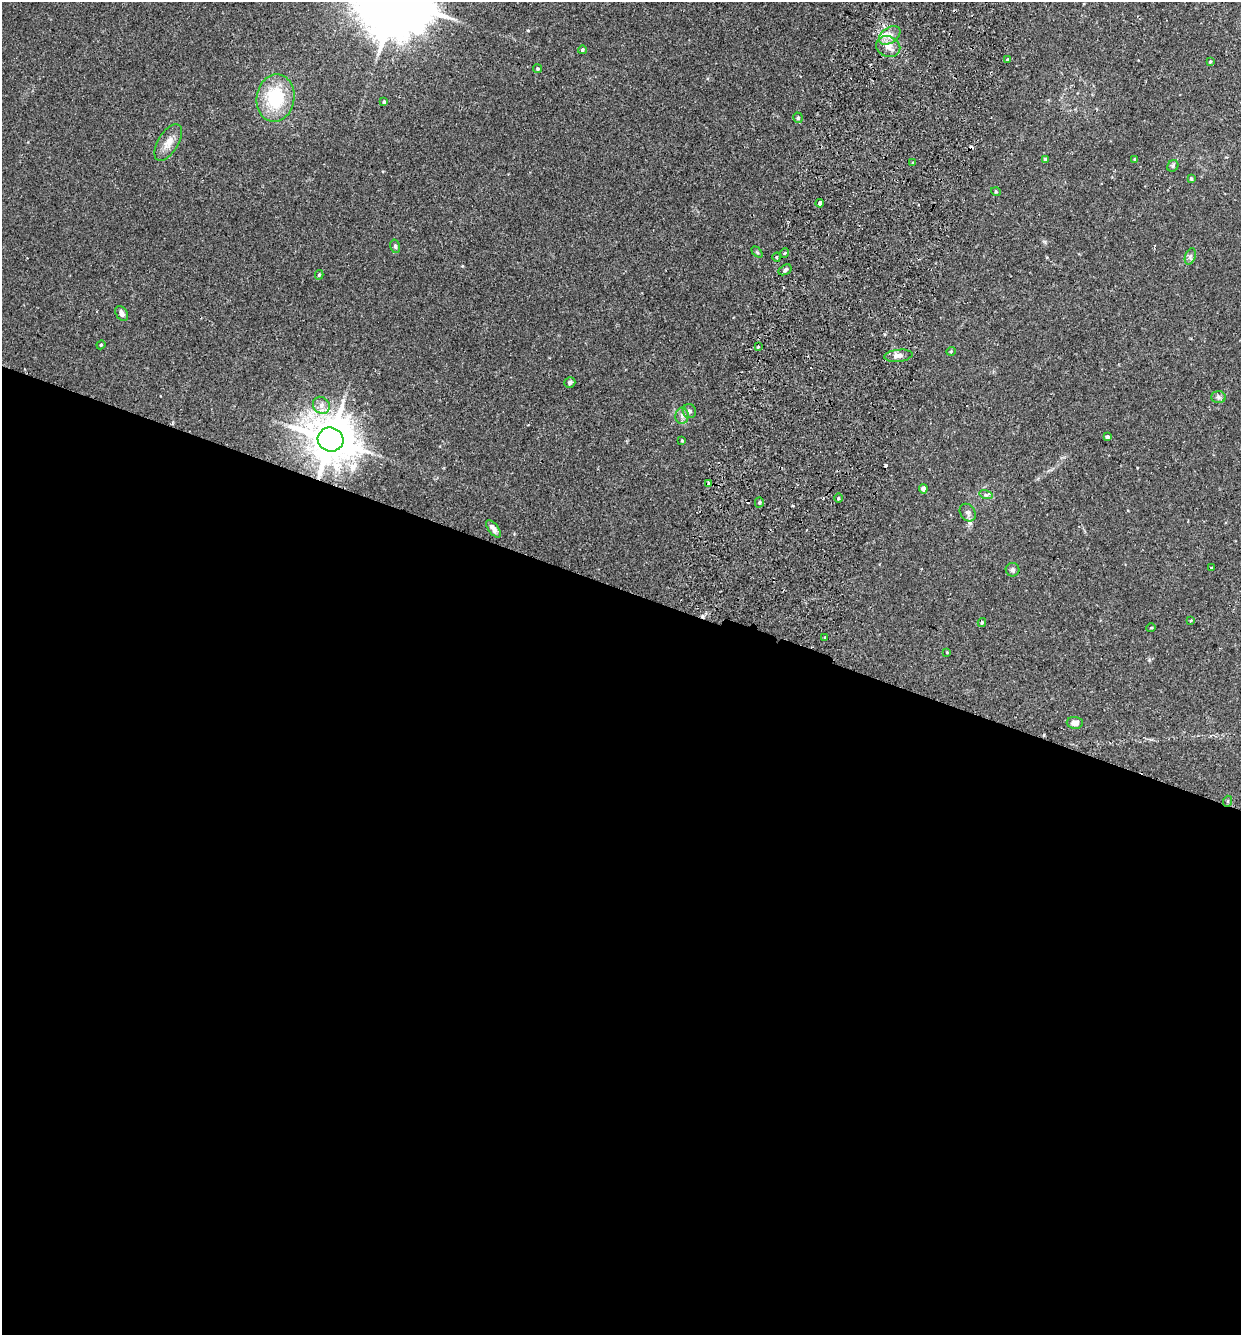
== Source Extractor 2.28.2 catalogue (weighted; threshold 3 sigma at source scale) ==
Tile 14 of 4 x 4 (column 2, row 4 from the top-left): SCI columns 1425-2663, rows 21-1353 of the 5455 x 5375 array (HDU 1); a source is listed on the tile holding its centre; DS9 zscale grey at full resolution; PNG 1243 x 1337 px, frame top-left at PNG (2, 2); each listed source drawn as its Kron ellipse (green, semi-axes under 4 px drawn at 4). Shown black and unused: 56% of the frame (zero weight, under 2 of 3 exposures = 3% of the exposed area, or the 3 px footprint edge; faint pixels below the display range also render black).
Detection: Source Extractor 2.28.2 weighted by HDU 2 'WHT'; one run over the whole footprint, this tile lists its part. Background 0.0366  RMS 0.0047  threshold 0.0211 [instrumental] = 3 sigma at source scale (4.5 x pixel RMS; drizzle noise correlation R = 1.50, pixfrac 1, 0.05/0.05 arcsec/px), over >= 5 px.
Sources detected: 57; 3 cosmic-ray / hot-pixel residue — neither listed nor drawn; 1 inside a brighter listed object's ellipse — not listed separately; the other 53 listed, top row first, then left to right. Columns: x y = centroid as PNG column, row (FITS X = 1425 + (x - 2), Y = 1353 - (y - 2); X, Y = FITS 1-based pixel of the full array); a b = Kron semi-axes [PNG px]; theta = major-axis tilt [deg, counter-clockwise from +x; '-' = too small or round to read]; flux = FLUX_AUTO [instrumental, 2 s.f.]
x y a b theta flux
890 35 12 8 34 3.5
888 47 12 10 -22 3.7
582 50 4 4 - 0.75
1008 60 4 3 - 0.62
1210 61 4 3 - 0.5
538 69 4 4 - 0.66
275 98 24 19 81 24
384 102 4 3 - 0.46
798 118 5 5 - 0.78
168 143 20 10 58 4.5
1045 159 4 3 - 0.78
1135 159 3 3 - 0.54
913 163 3 3 - 0.62
1173 166 6 5 - 0.89
1191 179 4 3 - 0.69
996 192 5 3 - 0.46
820 203 4 3 - 2.4
395 246 7 5 -75 0.81
757 252 6 4 -45 0.53
785 253 5 3 - 0.48
1190 256 8 5 70 1.2
777 257 4 3 - 0.51
785 270 7 4 32 0.93
319 275 5 4 - 0.65
122 313 8 5 -59 2.1
101 345 4 4 - 0.49
758 347 3 2 - 0.5
951 351 5 3 - 0.35
898 356 14 6 6 2.2
570 382 6 5 - 1.1
1219 397 7 6 - 1.1
321 405 9 8 - 2.8
689 411 7 6 - 1.4
682 416 8 6 89 1.7
1107 437 4 4 - 0.81
331 439 13 12 - 1600
682 440 3 3 - 0.39
709 483 4 4 - 1.6
923 489 5 4 - 1.9
986 495 7 4 -17 0.83
838 498 5 3 - 0.53
759 502 5 4 - 0.76
968 513 9 7 -56 1.6
493 529 10 5 -53 2.3
1211 568 3 2 - 0.56
1012 570 7 6 - 1
1190 620 3 3 - 0.63
982 622 4 3 - 0.69
1151 628 5 3 - 0.36
824 637 3 2 - 0.6
947 652 3 3 - 0.35
1075 723 8 6 -5 2.7
1228 801 5 3 - 0.52
Overlapping masked pixels (flux is a lower limit): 1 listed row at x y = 331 439